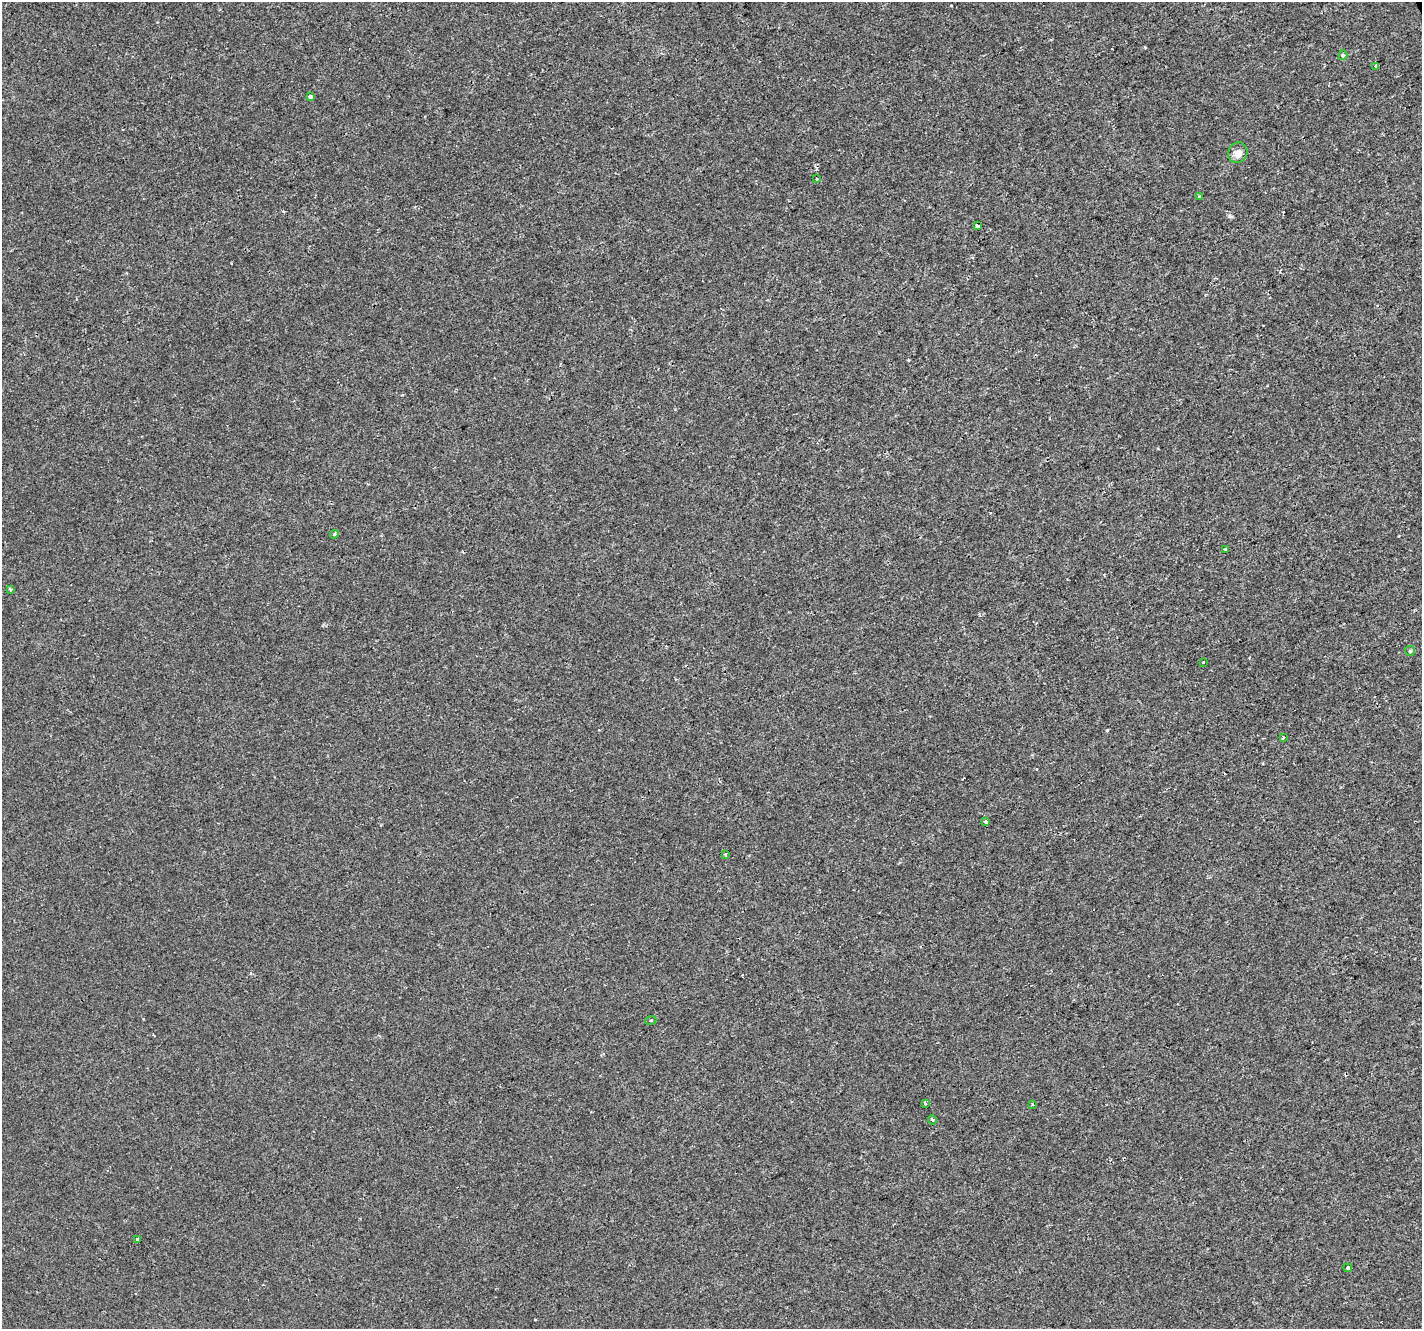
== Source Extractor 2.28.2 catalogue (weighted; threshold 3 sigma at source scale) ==
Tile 10 of 4 x 4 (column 2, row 3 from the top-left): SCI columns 1421-2840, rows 1419-2745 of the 5683 x 5550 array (HDU 1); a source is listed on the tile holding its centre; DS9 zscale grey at full resolution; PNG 1424 x 1331 px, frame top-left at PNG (2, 2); each listed source drawn as its Kron ellipse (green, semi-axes under 4 px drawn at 4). Shown black and unused: <1% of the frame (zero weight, under 2 of 3 exposures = <1% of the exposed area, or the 3 px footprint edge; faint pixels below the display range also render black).
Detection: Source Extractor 2.28.2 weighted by HDU 2 'WHT'; one run over the whole footprint, this tile lists its part. Background -2.55e-04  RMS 0.0022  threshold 0.00974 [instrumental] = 3 sigma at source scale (4.5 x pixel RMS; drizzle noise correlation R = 1.50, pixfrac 1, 0.0396/0.0396 arcsec/px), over >= 5 px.
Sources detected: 22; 1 cosmic-ray / hot-pixel residue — neither listed nor drawn; the other 21 listed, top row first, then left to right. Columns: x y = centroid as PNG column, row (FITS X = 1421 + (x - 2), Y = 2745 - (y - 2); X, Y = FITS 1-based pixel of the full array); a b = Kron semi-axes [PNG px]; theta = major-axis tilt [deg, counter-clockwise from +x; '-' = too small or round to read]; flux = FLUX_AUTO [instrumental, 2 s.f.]
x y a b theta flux
1343 55 5 4 - 0.4
1376 66 4 3 - 1.5
310 97 4 3 - 4.1
1238 153 10 9 - 1.7
816 179 3 2 - 0.28
1199 196 4 3 - 0.2
977 226 4 3 - 1.6
334 534 4 3 - 0.37
1226 549 3 2 - 0.24
10 589 3 3 - 0.35
1410 651 5 4 - 0.25
1204 662 2 2 - 0.22
1283 737 3 3 - 0.32
985 821 3 3 - 1.6
725 854 4 3 - 0.21
651 1020 5 3 - 0.34
925 1104 4 3 - 0.31
1032 1104 3 2 - 0.21
932 1120 5 3 - 0.19
137 1239 3 3 - 1.3
1348 1268 4 4 - 0.4
Unlisted compact peaks at least as high as the median listed source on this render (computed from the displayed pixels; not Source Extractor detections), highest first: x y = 1107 730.